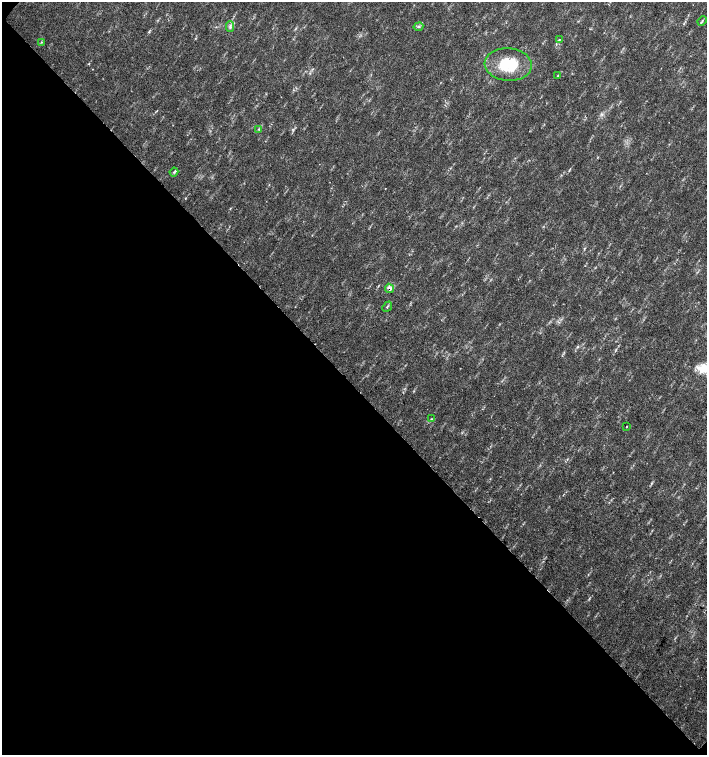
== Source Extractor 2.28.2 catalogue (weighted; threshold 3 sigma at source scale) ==
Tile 9 of 4 x 4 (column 1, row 3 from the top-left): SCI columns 226-1634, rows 1507-3012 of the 6023 x 6029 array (HDU 1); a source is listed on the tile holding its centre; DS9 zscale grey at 2 x 2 block average (1 PNG px = mean of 2 x 2 image px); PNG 709 x 757 px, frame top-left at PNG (2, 2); each listed source drawn as its Kron ellipse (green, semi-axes under 4 px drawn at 4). Shown black and unused: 49% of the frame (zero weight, under 2 of 3 exposures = <1% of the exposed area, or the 3 px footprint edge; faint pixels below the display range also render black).
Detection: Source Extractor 2.28.2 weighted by HDU 2 'WHT'; one run over the whole footprint, this tile lists its part. Background 0.0334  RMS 0.0041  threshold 0.0185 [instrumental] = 3 sigma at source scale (4.5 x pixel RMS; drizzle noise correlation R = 1.50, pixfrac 1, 0.0396/0.0396 arcsec/px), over >= 5 px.
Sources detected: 14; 1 cosmic-ray / hot-pixel residue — neither listed nor drawn; the other 13 listed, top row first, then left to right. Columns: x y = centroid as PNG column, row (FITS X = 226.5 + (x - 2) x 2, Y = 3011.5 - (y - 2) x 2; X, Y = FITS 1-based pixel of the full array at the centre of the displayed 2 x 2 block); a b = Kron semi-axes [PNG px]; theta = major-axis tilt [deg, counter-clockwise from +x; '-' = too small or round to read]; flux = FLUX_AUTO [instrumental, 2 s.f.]
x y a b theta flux
702 21 5 2 - 1.1
230 26 5 4 - 2.5
418 27 5 2 - 1.4
559 40 4 3 - 1.1
41 42 3 2 - 0.74
508 64 23 16 -4 39
558 76 4 2 - 0.86
259 129 3 2 - 0.68
174 172 4 4 - 1.5
389 288 5 3 - 3.3
387 307 5 3 - 1.3
431 419 4 2 - 0.57
627 426 2 2 - 0.8
Overlapping masked pixels (flux is a lower limit): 1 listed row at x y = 389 288
Diffuse or blended objects may show on this block-average render without a row.